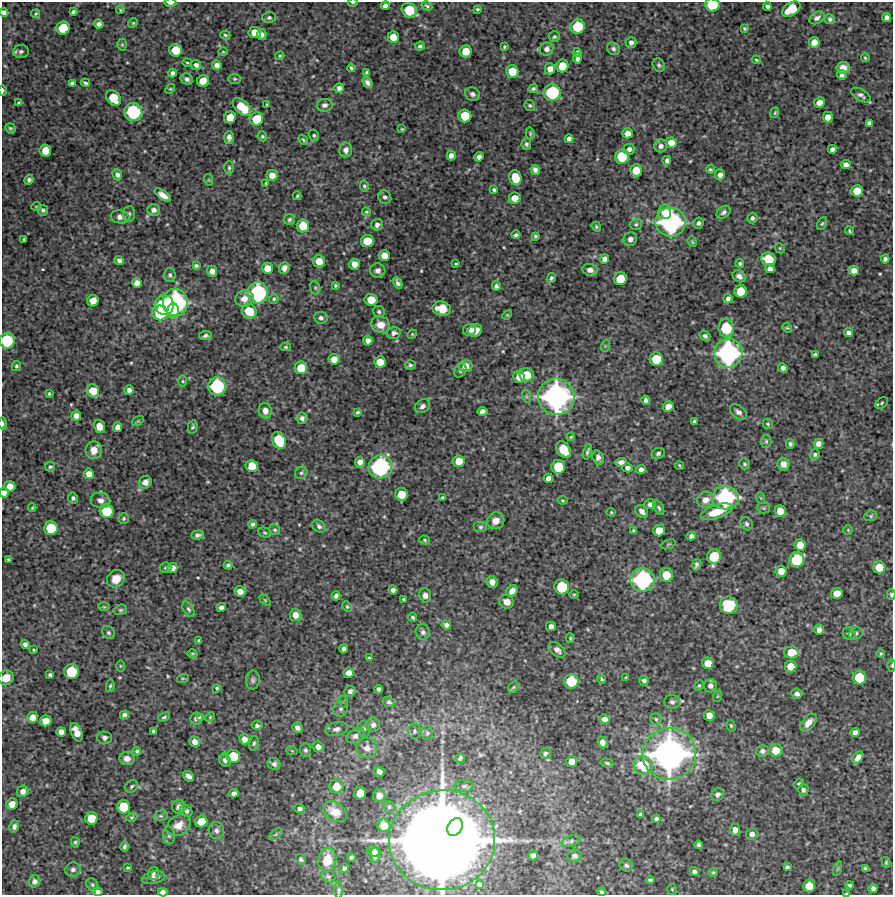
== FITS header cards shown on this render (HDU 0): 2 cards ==
NAXIS1  =                  891 /FITS: X Dimension
NAXIS2  =                  893 /FITS: Y Dimension

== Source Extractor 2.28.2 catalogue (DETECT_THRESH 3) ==
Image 891 x 893 px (HDU 0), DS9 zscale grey, 1 PNG px = 1 image px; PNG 895 x 897 px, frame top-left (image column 1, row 893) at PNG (2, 2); each listed source drawn as its Kron ellipse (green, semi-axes under 4 px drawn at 4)
Background 4580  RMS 170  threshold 507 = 3 sigma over >= 5 px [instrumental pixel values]
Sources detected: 529; of the 529, the 500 brightest by FLUX_AUTO listed and drawn (29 fainter detections omitted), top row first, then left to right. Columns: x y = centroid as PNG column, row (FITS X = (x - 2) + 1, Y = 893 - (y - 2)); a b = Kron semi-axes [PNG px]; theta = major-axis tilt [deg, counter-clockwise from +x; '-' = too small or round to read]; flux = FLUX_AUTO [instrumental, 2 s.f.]
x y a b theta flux
353 2 5 2 - 1.3e+04
170 3 6 3 -1 4.1e+04
712 5 7 6 - 3.8e+05
385 6 4 4 - 4.2e+04
427 6 5 3 - 1.9e+04
767 6 4 4 - 3.5e+04
477 9 3 3 - 1.4e+04
791 9 10 6 32 2.9e+05
120 10 4 3 - 1.1e+04
409 10 8 7 - 3.2e+05
4 12 4 4 - 3.1e+04
73 12 4 3 - 2.4e+04
36 14 4 3 - 1.4e+04
269 17 7 5 2 2.7e+04
887 17 4 4 - 4.2e+04
817 18 8 5 31 4.1e+04
830 19 5 4 - 2.4e+04
133 23 5 4 - 1.4e+04
99 24 5 4 - 4.4e+04
578 27 7 7 - 3.8e+05
63 28 7 6 - 3.0e+05
744 28 4 3 - 1.4e+04
255 33 6 5 - 1.5e+05
225 35 5 3 - 1.9e+04
262 35 5 5 - 4.5e+04
393 37 6 5 - 1.3e+05
554 37 5 5 - 2.1e+04
631 42 5 5 - 3.9e+04
814 42 5 5 - 1.0e+05
122 45 6 5 - 1.6e+04
420 46 5 4 - 2.2e+04
504 47 4 3 - 1.3e+04
546 49 7 6 - 5.8e+04
613 49 7 5 -47 3.1e+04
176 50 6 6 - 2.3e+05
21 51 8 6 6 3.2e+04
466 51 6 6 - 1.9e+05
223 52 4 4 - 1.1e+04
577 53 4 3 - 2.6e+04
280 56 5 3 - 1.2e+04
865 58 4 3 - 1.2e+04
577 59 5 4 - 3.6e+04
756 60 5 3 - 1.4e+04
187 63 4 2 - 1.2e+04
196 65 5 4 - 4.0e+04
217 65 5 4 - 5.8e+04
659 65 7 5 -60 2.1e+04
562 66 6 6 - 1.8e+05
351 68 4 3 - 1.9e+04
843 68 7 6 - 9.1e+04
550 69 5 5 - 7.9e+04
512 71 6 6 - 2.1e+05
367 72 3 3 - 2.0e+04
172 73 4 4 - 3.1e+04
842 75 5 5 - 3.3e+04
187 79 6 5 - 3.8e+04
235 79 6 5 - 1.7e+04
203 81 6 6 - 1.7e+05
72 83 4 3 - 2.8e+04
85 83 5 3 - 2.1e+04
367 83 6 4 -50 4.1e+04
339 88 5 5 - 4.5e+04
170 89 5 4 - 1.5e+04
533 89 5 4 - 2.0e+04
3 90 5 2 - 2.5e+04
552 93 8 8 - 6.4e+05
472 94 8 6 -23 3.8e+04
861 95 11 5 -30 3.5e+04
113 98 9 6 -53 2.5e+05
819 102 5 5 - 9.0e+04
19 103 4 3 - 1.9e+04
267 105 3 2 - 1.2e+04
325 105 8 6 8 3.9e+04
530 106 5 5 - 2.0e+04
242 107 11 6 -43 2.8e+05
133 112 9 9 - 7.6e+05
775 113 5 4 - 1.2e+04
465 116 6 6 - 2.5e+05
230 117 6 5 - 1.6e+05
828 117 5 5 - 8.8e+04
257 119 7 6 - 2.6e+05
869 123 4 4 - 3.1e+04
10 128 5 4 - 1.9e+04
402 129 4 3 - 1.1e+04
530 133 6 4 -77 1.7e+04
628 133 5 5 - 7.7e+04
314 135 6 5 - 1.8e+04
262 136 5 4 - 1.6e+04
229 137 6 5 - 4.0e+04
569 139 4 4 - 4.5e+04
303 140 5 3 - 1.5e+04
671 143 5 5 - 1.2e+05
526 144 6 5 - 2.5e+04
661 146 6 6 - 4.3e+04
629 149 5 5 - 4.0e+04
832 149 4 4 - 4.6e+04
45 150 6 5 - 1.6e+05
346 150 7 6 - 5.3e+04
451 155 5 4 - 5.7e+04
479 157 5 4 - 4.9e+04
622 157 7 7 - 3.5e+05
667 161 5 4 - 3.1e+04
846 165 5 4 - 6.3e+04
229 168 7 4 -89 2.1e+04
710 169 4 4 - 1.5e+04
535 170 5 4 - 4.7e+04
636 170 6 6 - 1.9e+05
117 175 6 5 - 4.0e+04
272 175 5 5 - 9.5e+04
720 175 5 5 - 5.6e+04
515 178 7 6 - 2.8e+05
29 180 5 4 - 3.0e+04
209 180 6 3 -71 1.1e+04
266 183 3 3 - 1.3e+04
364 186 5 4 - 1.8e+04
494 190 4 3 - 1.9e+04
857 191 6 5 - 1.6e+05
163 195 9 4 -36 8.3e+04
297 196 4 3 - 1.4e+04
385 197 7 6 - 3.4e+04
515 198 5 5 - 1.4e+05
37 207 5 4 - 1.4e+04
43 210 5 5 - 2.5e+04
154 210 6 5 - 4.7e+04
366 212 4 3 - 1.4e+04
665 212 7 6 - 1.5e+05
724 212 8 5 39 3.7e+04
129 214 8 6 86 2.8e+04
120 217 9 6 -11 5.8e+04
752 218 5 5 - 3.0e+04
289 219 5 5 - 2.2e+04
671 222 15 14 - 1.9e+06
699 223 6 5 - 3.7e+04
636 224 6 5 - 2.1e+04
822 224 7 4 62 1.8e+04
377 225 6 5 - 4.4e+04
303 226 6 6 - 2.1e+05
596 227 5 3 - 1.5e+04
849 231 4 3 - 1.4e+04
516 235 4 3 - 2.3e+04
535 236 4 3 - 1.8e+04
24 239 4 3 - 1.7e+04
630 239 7 6 - 5.1e+04
367 241 6 6 - 2.3e+05
692 242 5 4 - 1.5e+04
780 248 5 4 - 1.4e+04
384 255 5 5 - 1.3e+05
604 259 5 4 - 5.3e+04
769 259 7 6 - 3.0e+05
885 259 4 4 - 3.4e+04
119 260 5 4 - 3.6e+04
319 261 6 6 - 1.4e+05
740 263 4 4 - 2.2e+04
354 264 5 5 - 9.8e+04
456 264 3 3 - 1.2e+04
196 266 4 3 - 2.1e+04
267 268 5 5 - 1.2e+05
284 268 6 5 - 5.5e+04
770 269 5 4 - 5.1e+04
590 270 8 6 -16 5.8e+04
854 270 5 5 - 7.6e+04
212 271 5 5 - 5.7e+04
378 271 7 7 - 5.1e+04
170 275 7 6 - 2.8e+04
739 276 7 5 -35 5.3e+04
551 278 5 4 - 2.4e+04
620 279 6 6 - 2.4e+05
137 283 5 5 - 7.9e+04
398 283 6 3 -62 3.4e+04
335 285 3 3 - 1.6e+04
496 286 5 4 - 2.8e+04
315 288 7 5 -70 2.0e+04
741 291 6 6 - 2.1e+05
258 293 11 10 - 1.1e+06
244 299 9 8 - 8.9e+04
274 299 5 4 - 1.7e+04
728 299 5 4 - 3.7e+04
371 300 6 6 - 1.8e+05
93 301 6 5 - 1.3e+05
175 303 13 12 - 1.7e+06
164 305 10 9 - 8.7e+05
442 309 9 7 -10 1.8e+05
173 311 7 5 84 4.0e+05
249 311 7 7 - 2.5e+05
379 312 6 5 - 2.4e+04
160 313 8 7 - 4.3e+05
507 315 5 4 - 1.2e+04
321 318 7 6 - 3.7e+04
381 325 9 8 - 1.4e+05
726 328 9 7 -82 4.4e+05
787 328 5 4 - 1.4e+04
469 330 7 6 - 6.3e+04
475 330 7 6 - 8.8e+04
394 333 7 5 15 4.3e+04
848 333 4 4 - 4.4e+04
412 334 5 4 - 1.3e+04
205 336 6 4 7 2.8e+04
705 336 6 4 -37 3.0e+04
7 341 8 7 - 5.1e+05
368 341 5 4 - 5.7e+04
605 346 6 4 72 1.4e+04
286 347 5 4 - 1.7e+04
728 353 14 14 - 1.9e+06
815 354 4 3 - 1.9e+04
334 359 5 5 - 1.1e+05
656 359 7 6 - 3.1e+05
380 362 6 6 - 1.6e+05
410 365 5 5 - 2.8e+04
16 366 5 4 - 2.1e+04
466 366 7 6 - 8.7e+04
301 368 6 6 - 2.3e+05
783 368 5 4 - 4.4e+04
460 371 7 5 59 2.4e+04
526 375 7 6 - 2.2e+05
519 377 6 5 - 1.1e+05
183 381 6 4 -89 1.4e+04
217 386 9 9 - 7.8e+05
129 390 5 5 - 4.7e+04
93 391 7 6 - 1.9e+05
49 394 3 3 - 1.4e+04
526 396 6 4 -72 1.9e+04
556 397 18 18 - 2.8e+06
646 400 5 4 - 3.7e+04
882 403 7 4 38 1.9e+04
422 406 8 6 32 4.3e+04
668 406 5 5 - 9.8e+04
265 411 7 6 - 7.9e+04
482 411 5 4 - 5.1e+04
357 412 4 3 - 1.9e+04
738 412 9 6 -38 4.7e+04
76 416 5 5 - 7.5e+04
302 418 5 5 - 4.1e+04
138 421 6 4 34 1.5e+04
694 421 4 3 - 2.2e+04
3 423 6 3 -90 2.5e+04
768 424 5 4 - 1.7e+04
99 426 7 5 -72 1.2e+05
117 427 5 4 - 5.9e+04
193 427 7 4 77 2.2e+04
571 437 4 3 - 1.2e+04
279 440 9 6 -65 4.1e+05
766 441 6 5 - 2.0e+04
790 444 5 4 - 2.1e+04
818 444 5 5 - 6.4e+04
94 450 9 8 - 1.1e+05
564 450 9 6 -54 3.0e+05
587 452 8 3 73 2.4e+04
658 453 7 5 27 2.7e+04
815 455 5 4 - 2.2e+04
598 458 7 5 -72 5.2e+04
459 461 6 5 - 1.5e+05
360 462 5 5 - 6.8e+04
621 462 6 4 6 4.5e+04
745 464 5 5 - 2.2e+04
783 464 6 6 - 8.9e+04
252 466 6 6 - 1.7e+05
680 466 4 2 - 1.2e+04
50 467 5 5 - 2.0e+04
380 467 12 11 - 1.3e+06
558 467 7 6 - 3.0e+05
627 468 5 4 - 4.4e+04
641 470 5 4 - 5.8e+04
301 473 6 6 - 2.4e+04
89 474 5 5 - 9.4e+04
548 478 5 4 - 5.6e+04
145 482 7 6 - 6.3e+04
10 486 5 5 - 8.8e+04
4 493 5 4 - 7.2e+04
402 494 6 6 - 2.0e+05
442 497 3 3 - 1.5e+04
73 498 5 5 - 2.6e+04
725 498 13 11 3 1.2e+06
761 498 6 3 -70 1.1e+04
100 500 10 7 -11 5.9e+04
562 500 5 3 - 1.1e+04
706 500 8 8 - 8.5e+04
650 504 6 5 - 4.0e+04
32 508 4 3 - 1.1e+04
659 508 8 4 -62 2.4e+04
764 508 6 5 - 1.9e+04
107 511 7 7 - 3.1e+05
642 511 7 5 -45 5.4e+04
780 511 6 5 - 1.7e+05
611 512 4 4 - 1.3e+04
716 512 16 6 19 2.7e+05
871 516 6 5 - 1.7e+04
124 518 5 5 - 1.9e+04
496 521 9 8 - 9.8e+04
253 524 4 4 - 2.6e+04
747 524 7 5 -59 2.9e+04
319 526 7 5 -44 3.2e+04
480 527 7 5 0 2.5e+04
51 528 7 7 - 3.1e+05
275 530 6 5 - 1.8e+04
659 530 6 5 - 1.4e+05
848 530 5 5 - 1.3e+04
633 531 4 3 - 1.7e+04
265 533 6 5 - 1.9e+04
198 535 6 4 6 3.2e+04
691 536 5 4 - 4.3e+04
425 540 5 4 - 1.5e+04
668 544 8 2 21 1.1e+04
800 545 6 5 - 1.5e+05
714 557 7 7 - 3.7e+05
9 560 4 3 - 1.8e+04
797 560 7 7 - 4.5e+05
228 565 4 3 - 2.2e+04
696 565 6 4 78 2.6e+04
879 567 6 6 - 1.9e+05
165 568 6 5 - 1.9e+04
172 568 5 5 - 8.5e+04
781 571 5 5 - 1.2e+05
666 575 7 6 - 2.2e+05
116 579 9 8 - 1.2e+05
643 580 12 12 - 1.3e+06
492 582 6 5 - 7.5e+04
562 587 7 7 - 4.2e+05
393 590 4 4 - 4.1e+04
512 591 6 5 - 7.6e+04
240 592 5 5 - 9.2e+04
837 593 6 5 - 1.4e+05
574 594 5 3 - 1.2e+04
425 595 7 6 - 5.2e+04
891 595 5 3 - 1.8e+04
336 596 4 4 - 4.1e+04
403 599 3 2 - 1.2e+04
265 600 6 4 -45 1.3e+04
507 602 7 6 - 8.2e+04
729 605 9 8 - 6.2e+05
104 607 6 4 -1 1.3e+04
221 607 4 4 - 4.7e+04
347 607 6 4 -63 1.5e+04
188 609 8 5 -57 2.4e+04
120 610 7 5 14 1.9e+04
295 615 6 6 - 9.5e+04
413 617 4 4 - 1.9e+04
446 625 4 4 - 4.1e+04
551 626 5 4 - 5.3e+04
819 630 5 5 - 5.2e+04
423 632 7 7 - 3.7e+04
108 633 7 5 -45 2.3e+04
856 633 7 6 - 2.9e+04
849 634 7 6 - 2.4e+04
570 638 5 4 - 1.5e+04
199 641 3 3 - 1.5e+04
25 644 5 4 - 3.7e+04
343 649 4 3 - 2.9e+04
34 650 3 3 - 1.1e+04
557 650 10 6 -41 5.6e+04
791 652 7 6 - 1.9e+05
881 653 4 4 - 1.5e+04
192 654 5 4 - 1.5e+04
369 658 3 3 - 1.3e+04
708 663 6 5 - 1.5e+05
892 665 6 3 89 1.5e+04
120 666 5 3 - 1.1e+04
791 667 6 6 - 1.5e+05
72 672 7 7 - 4.2e+05
348 673 5 5 - 6.6e+04
50 675 4 4 - 2.4e+04
626 677 3 2 - 1.2e+04
6 678 8 7 - 1.4e+05
183 678 6 4 18 1.6e+04
859 678 7 6 - 3.4e+05
602 679 5 3 - 1.7e+04
253 680 9 7 87 3.2e+04
644 680 5 4 - 3.6e+04
571 681 7 7 - 3.9e+05
699 685 5 4 - 1.5e+04
110 686 6 4 79 1.9e+04
710 686 6 6 - 4.8e+04
513 687 6 4 59 1.7e+04
217 688 4 3 - 1.4e+04
379 689 4 4 - 3.7e+04
350 691 6 5 - 4.2e+04
797 694 5 5 - 5.1e+04
718 696 6 3 70 1.3e+04
344 702 6 4 -71 1.2e+04
389 702 6 5 - 2.6e+04
672 702 8 7 - 3.7e+04
341 709 8 7 - 3.5e+04
124 715 4 4 - 3.2e+04
709 715 5 5 - 1.1e+05
32 717 5 5 - 9.9e+04
164 717 6 4 23 2.0e+04
210 717 5 3 - 1.2e+04
201 718 4 4 - 2.3e+04
196 719 6 6 - 4.4e+04
604 719 5 5 - 6.9e+04
656 719 6 5 - 2.3e+04
46 721 6 5 - 1.4e+05
808 723 10 6 49 9.4e+04
373 725 7 7 - 5.1e+04
257 726 5 4 - 3.0e+04
731 726 6 4 -74 1.9e+04
297 728 5 5 - 5.0e+04
337 729 11 7 14 4.9e+04
364 729 7 6 - 3.1e+04
153 731 4 3 - 2.0e+04
415 731 8 6 -90 2.6e+04
61 732 5 4 - 6.6e+04
76 732 10 5 -66 1.3e+05
855 732 5 4 - 6.2e+04
427 733 7 6 - 2.4e+04
356 736 10 6 32 6.0e+04
105 738 7 6 - 3.4e+04
244 739 5 5 - 6.8e+04
195 742 5 5 - 7.2e+04
254 743 7 5 79 2.3e+04
602 743 6 4 -64 5.2e+04
318 747 5 5 - 7.3e+04
367 748 10 10 - 1.0e+05
305 750 6 5 - 2.5e+04
776 750 7 6 - 1.8e+05
137 751 4 4 - 1.7e+04
292 751 5 3 - 1.1e+04
762 751 6 6 - 4.3e+04
545 753 5 5 - 2.5e+04
669 754 27 26 - 4.4e+06
233 756 7 6 - 3.0e+05
460 758 5 4 - 2.6e+04
858 758 7 4 52 7.2e+04
127 759 7 6 - 6.5e+04
225 760 7 5 -62 3.9e+04
572 762 5 5 - 1.0e+05
607 763 6 4 -16 1.9e+04
274 764 7 5 -25 3.9e+04
643 765 10 9 - 3.8e+05
379 772 5 4 - 7.0e+04
189 776 6 4 -41 4.7e+04
799 784 5 4 - 1.7e+04
132 786 7 5 46 2.4e+04
336 786 7 7 - 1.6e+05
464 786 9 6 1 3.7e+04
803 790 5 5 - 3.1e+04
23 791 6 5 - 6.1e+04
234 793 5 4 - 4.4e+04
360 793 6 6 - 2.0e+05
717 794 7 6 - 4.5e+04
379 796 6 6 - 7.3e+04
12 804 5 5 - 1.2e+05
123 807 7 6 - 3.0e+05
179 807 7 7 - 4.5e+04
389 807 5 5 - 2.0e+04
300 809 5 4 - 3.4e+04
186 811 6 5 - 3.0e+04
335 812 13 9 -35 1.6e+05
640 815 4 4 - 3.2e+04
161 816 7 5 16 2.3e+04
132 817 6 4 19 1.5e+04
91 818 6 6 - 2.1e+05
656 819 4 4 - 3.5e+04
201 822 6 6 - 1.8e+05
179 825 13 9 30 1.3e+05
384 825 7 6 - 1.6e+05
14 826 6 5 - 3.8e+04
455 827 9 7 55 8.0e+05
735 830 6 5 - 7.2e+04
216 831 8 7 - 4.6e+04
276 834 8 4 36 1.9e+04
752 834 6 5 - 5.2e+04
169 835 9 6 -89 3.3e+04
442 840 53 50 4 1.8e+07
571 841 10 5 19 3.2e+04
75 842 5 4 - 1.8e+04
698 845 4 3 - 2.3e+04
124 847 5 3 - 2.4e+04
374 851 7 5 -19 4.7e+04
375 855 7 5 84 5.3e+04
533 856 5 5 - 4.4e+04
575 856 7 6 - 3.9e+04
351 857 4 3 - 2.4e+04
301 859 5 4 - 2.1e+04
327 860 12 9 78 2.2e+05
886 862 5 4 - 1.6e+04
626 865 7 6 - 2.9e+04
787 867 4 4 - 2.8e+04
128 868 4 2 - 1.3e+04
344 868 5 4 - 2.5e+04
73 869 8 7 - 4.0e+04
838 869 7 3 71 1.3e+04
865 869 4 3 - 2.2e+04
694 872 4 4 - 3.6e+04
713 872 5 3 - 1.6e+04
153 873 6 5 - 2.6e+04
328 876 7 6 - 2.6e+04
153 877 12 6 12 4.3e+04
650 880 4 4 - 2.7e+04
34 881 6 5 - 4.3e+04
92 884 6 5 - 2.0e+04
479 884 4 3 - 1.6e+04
850 885 4 4 - 2.0e+04
809 886 6 6 - 2.0e+05
672 889 5 4 - 1.4e+04
873 889 4 4 - 4.2e+04
339 890 8 4 89 1.9e+04
98 892 5 4 - 4.2e+04
163 892 4 4 - 5.5e+04
601 892 4 4 - 2.2e+04
847 893 4 2 - 1.2e+04
At the frame edge (FLAGS 8, measured only in part): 14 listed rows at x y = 353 2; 170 3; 712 5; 4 12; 3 90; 7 341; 3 423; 4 493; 891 595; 892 665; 6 678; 98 892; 163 892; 847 893
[29 fainter detections neither listed nor drawn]

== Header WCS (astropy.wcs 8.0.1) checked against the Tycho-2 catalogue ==
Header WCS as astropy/WCSLIB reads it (CRVAL/CRPIX/CD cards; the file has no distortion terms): RA---TAN/DEC--TAN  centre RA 23:49:28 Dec +25:53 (357.36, +25.88 deg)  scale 1.01 arcsec/px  FOV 15.0' x 15.0'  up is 0 deg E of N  parity normal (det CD < 0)
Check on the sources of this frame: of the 60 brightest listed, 5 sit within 1.5 arcsec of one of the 5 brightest Tycho-2 stars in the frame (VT <= 12.29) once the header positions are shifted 0.10 arcsec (0.10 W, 0.03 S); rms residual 0.45 arcsec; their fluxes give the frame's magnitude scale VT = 27.45 - 2.5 log10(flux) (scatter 0.36 mag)
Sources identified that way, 5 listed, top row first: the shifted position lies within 1.5 arcsec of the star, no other Tycho-2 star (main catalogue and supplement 1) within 3.0 arcsec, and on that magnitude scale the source's flux lands within +1.5 / -3 mag of the star's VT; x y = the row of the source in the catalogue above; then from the Tycho-2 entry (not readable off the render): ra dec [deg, ICRS J2000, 3 dp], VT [Tycho-2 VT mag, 2 dp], TYC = Tycho-2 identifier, HIP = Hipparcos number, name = IAU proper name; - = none
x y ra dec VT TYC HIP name
671 222 357.294 +25.941 12.29 2255-2588-1 - -
728 353 357.277 +25.904 12.27 2255-560-1 - -
556 397 357.330 +25.893 11.33 2255-718-1 - -
669 754 357.296 +25.792 10.83 2255-196-1 - -
442 840 357.367 +25.769 8.95 2255-1172-1 - -